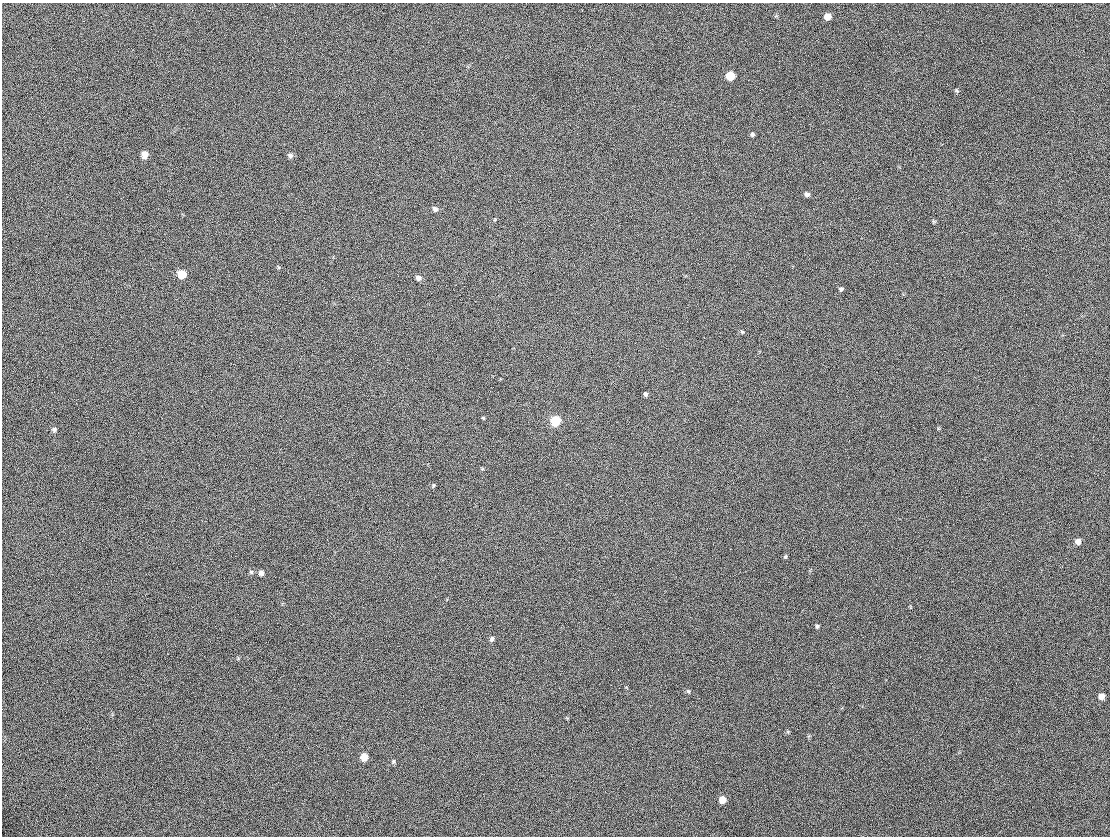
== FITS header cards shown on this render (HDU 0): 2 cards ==
NAXIS1  =                 1108
NAXIS2  =                  834

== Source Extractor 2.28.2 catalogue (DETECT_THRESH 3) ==
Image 1108 x 834 px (HDU 0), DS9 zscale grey, 1 PNG px = 1 image px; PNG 1112 x 838 px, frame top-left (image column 1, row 834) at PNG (2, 3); no overlay
Background 138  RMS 29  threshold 87.3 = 3 sigma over >= 5 px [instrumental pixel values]
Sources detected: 30; all 30 listed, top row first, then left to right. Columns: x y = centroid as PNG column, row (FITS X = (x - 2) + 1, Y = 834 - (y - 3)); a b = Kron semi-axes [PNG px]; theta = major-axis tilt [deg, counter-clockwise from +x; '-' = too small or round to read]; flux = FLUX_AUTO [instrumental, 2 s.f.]
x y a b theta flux
32 4 2 2 - 860
827 17 6 5 - 16000
730 76 6 6 - 56000
957 91 7 4 -58 2300
752 134 5 5 - 3900
145 155 8 6 84 12000
290 155 7 6 - 5700
807 194 5 5 - 6800
435 209 5 5 - 6200
278 267 6 4 -71 1900
182 274 6 6 - 42000
418 278 5 5 - 7500
841 289 6 5 - 3500
742 332 5 4 - 2400
645 394 4 4 - 4600
483 418 4 3 - 2200
555 421 6 6 - 120000
54 430 7 6 - 4500
433 485 6 4 71 2300
1078 541 6 6 - 9100
785 556 5 4 - 2600
251 572 5 5 - 3000
261 573 5 5 - 7000
817 626 6 4 77 3400
492 639 6 5 - 5100
688 691 5 4 - 2500
1101 696 6 6 - 10000
364 757 6 6 - 23000
393 761 6 4 90 2900
722 799 6 5 - 21000
At the frame edge (FLAGS 8, measured only in part): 1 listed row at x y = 32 4

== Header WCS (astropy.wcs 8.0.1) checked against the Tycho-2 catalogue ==
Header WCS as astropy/WCSLIB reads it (CRVAL/CRPIX/CD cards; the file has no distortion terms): RA---TAN/DEC--TAN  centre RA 02:27:14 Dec +59:28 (36.81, +59.46 deg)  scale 0.987 arcsec/px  FOV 18.2' x 13.7'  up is +12 deg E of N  parity normal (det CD < 0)
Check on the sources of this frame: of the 30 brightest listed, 8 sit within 1.6 arcsec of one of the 13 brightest Tycho-2 stars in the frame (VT <= 12.86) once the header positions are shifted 0.16 arcsec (0.16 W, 0.01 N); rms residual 0.52 arcsec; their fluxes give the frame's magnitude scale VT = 22.43 - 2.5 log10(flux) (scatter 0.11 mag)
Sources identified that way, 8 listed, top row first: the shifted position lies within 1.6 arcsec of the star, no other Tycho-2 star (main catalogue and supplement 1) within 3.2 arcsec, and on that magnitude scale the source's flux lands within +1.5 / -3 mag of the star's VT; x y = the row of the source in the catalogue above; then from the Tycho-2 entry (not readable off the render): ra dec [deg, ICRS J2000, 3 dp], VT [Tycho-2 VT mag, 2 dp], TYC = Tycho-2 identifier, HIP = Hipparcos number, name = IAU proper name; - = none
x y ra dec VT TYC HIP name
730 76 36.752 +59.563 10.52 3699-2145-1 - -
145 155 37.053 +59.509 12.86 3699-1799-1 - -
435 209 36.894 +59.511 12.85 3699-1067-1 - -
182 274 37.021 +59.479 11.00 3699-875-1 11480 -
555 421 36.807 +59.461 10.09 3699-1635-1 11420 -
1101 696 36.489 +59.416 11.97 3698-1137-1 - -
364 757 36.872 +59.360 11.56 3699-807-1 - -
722 799 36.679 +59.368 11.58 3699-45-1 - -